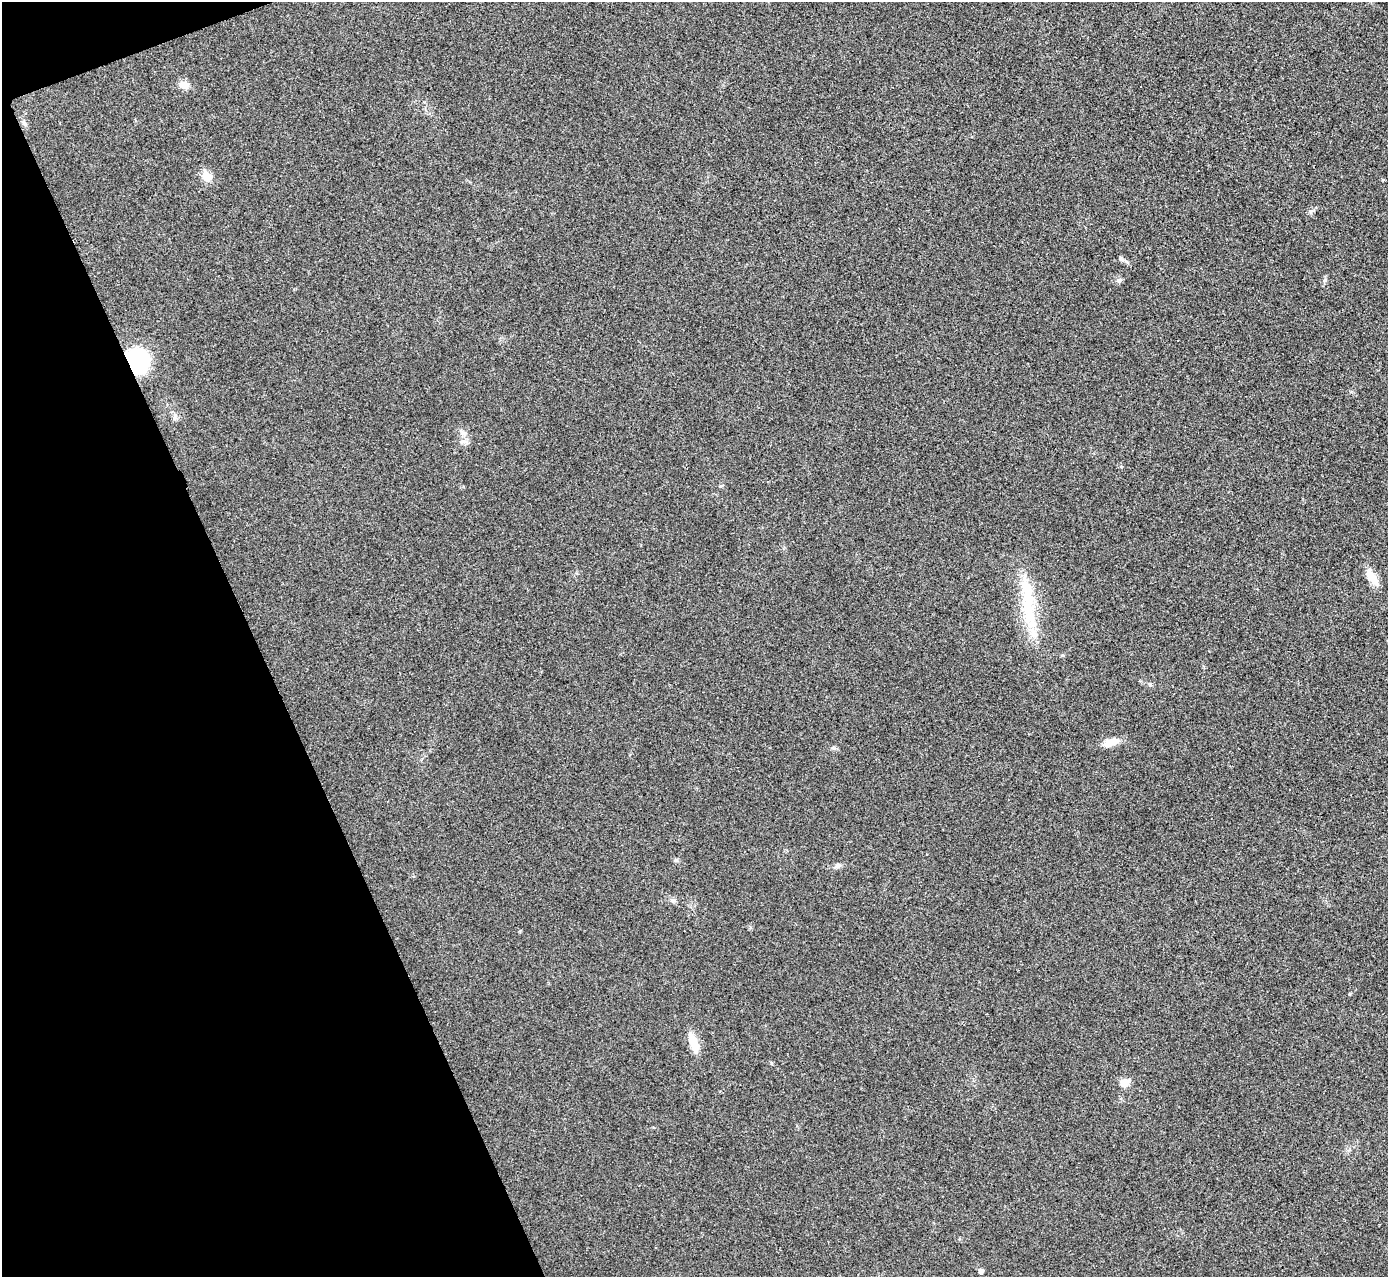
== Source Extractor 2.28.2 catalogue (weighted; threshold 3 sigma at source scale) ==
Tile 5 of 4 x 4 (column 1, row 2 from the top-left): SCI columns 6-1391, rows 2709-3983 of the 5558 x 5547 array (HDU 1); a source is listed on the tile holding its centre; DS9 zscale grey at full resolution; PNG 1390 x 1279 px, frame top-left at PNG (2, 2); no overlay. Shown black and unused: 19% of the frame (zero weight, under 3 of 4 exposures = <1% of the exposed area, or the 3 px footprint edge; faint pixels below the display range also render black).
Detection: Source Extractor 2.28.2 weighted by HDU 2 'WHT'; one run over the whole footprint, this tile lists its part. Background 0.0315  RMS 0.0061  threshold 0.0276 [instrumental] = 3 sigma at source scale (4.5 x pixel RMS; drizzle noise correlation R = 1.50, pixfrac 1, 0.05/0.05 arcsec/px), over >= 5 px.
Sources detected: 21; all 21 listed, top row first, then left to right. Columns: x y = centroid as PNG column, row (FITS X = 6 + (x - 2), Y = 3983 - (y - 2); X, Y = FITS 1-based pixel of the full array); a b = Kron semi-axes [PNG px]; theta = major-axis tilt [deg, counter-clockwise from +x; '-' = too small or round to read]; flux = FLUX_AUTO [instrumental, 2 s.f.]
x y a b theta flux
184 85 11 8 -7 5.6
24 123 8 4 -46 1.3
207 177 6 5 - 20
1121 258 7 5 -47 1.2
1119 280 8 6 2 1.5
1325 280 6 4 71 1.1
138 361 22 19 -69 66
175 416 9 4 -82 1.6
464 433 10 7 -38 2.8
462 442 10 5 23 2
721 486 7 3 24 0.76
1372 577 25 9 -54 7.6
1028 603 63 17 -86 36
1150 685 6 5 - 0.97
1111 742 20 9 16 6.5
676 860 7 5 -2 1.1
837 866 10 6 25 2
672 900 9 5 -18 1.7
694 1044 22 9 -74 11
1124 1083 14 10 35 4.6
981 1271 5 4 - 2.5
Overlapping masked pixels (flux is a lower limit): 1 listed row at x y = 138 361
Unlisted compact peaks at least as high as the median listed source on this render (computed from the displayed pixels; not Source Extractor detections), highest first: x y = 833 748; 1310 211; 771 1063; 1350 994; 520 931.